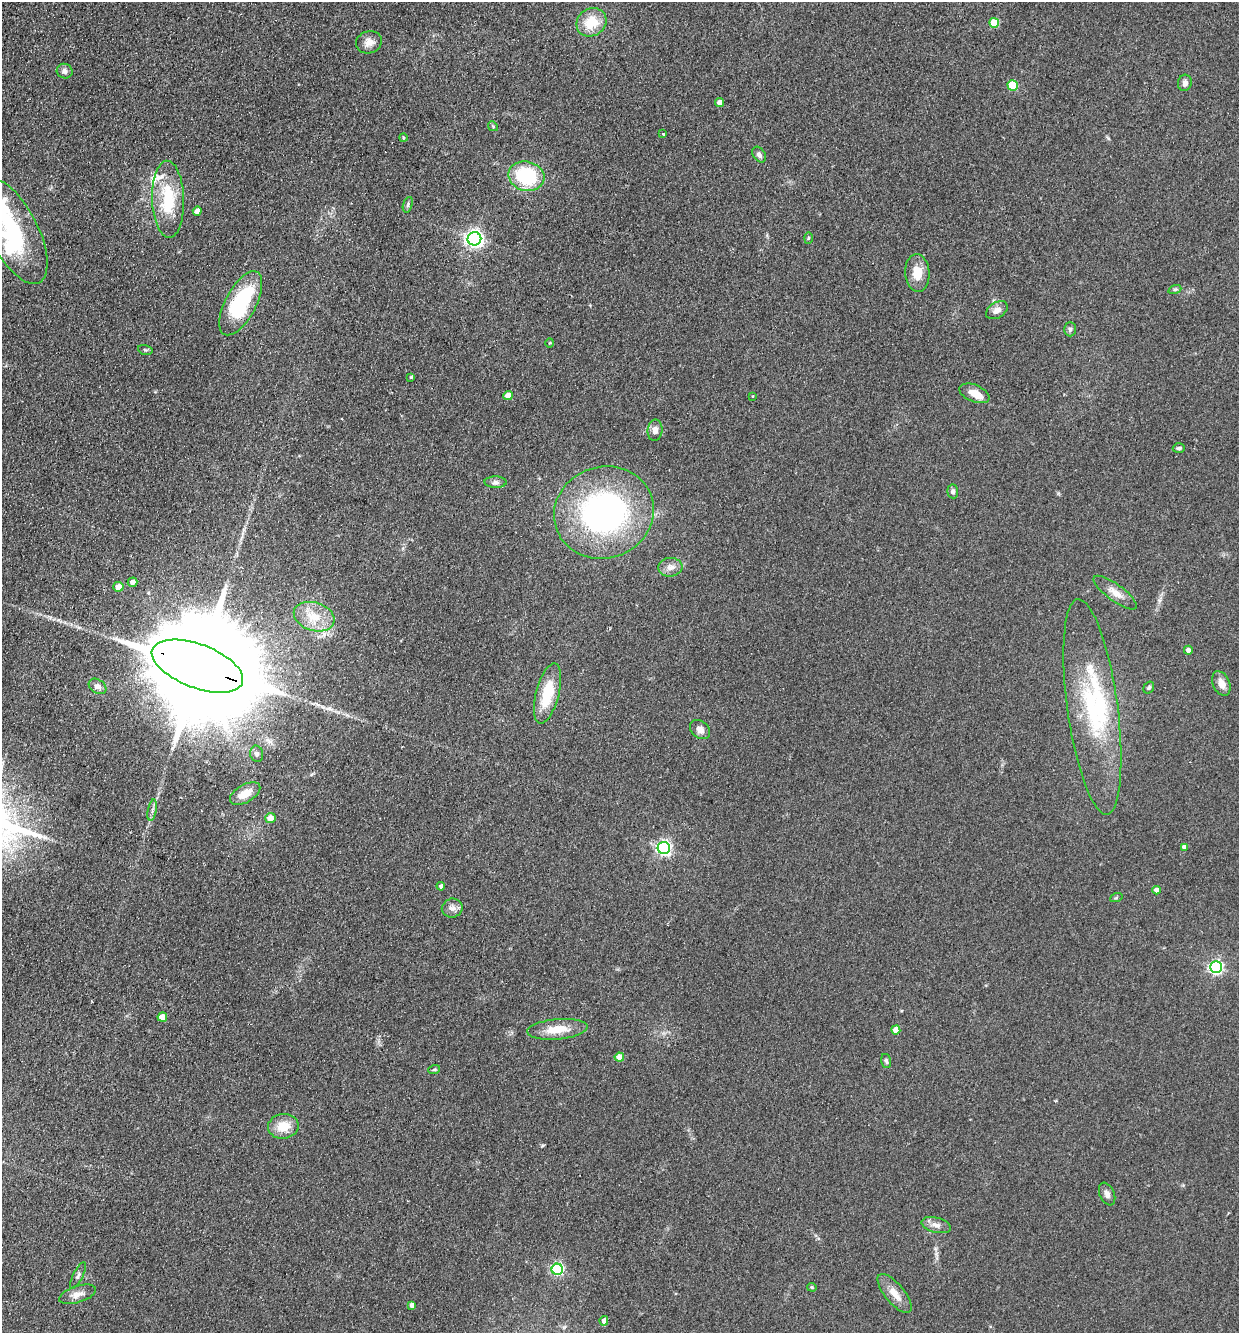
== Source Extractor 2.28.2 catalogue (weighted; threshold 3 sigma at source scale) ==
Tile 11 of 4 x 4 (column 3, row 3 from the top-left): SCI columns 2791-4027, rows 1354-2684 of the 5452 x 5368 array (HDU 1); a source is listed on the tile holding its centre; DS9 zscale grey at full resolution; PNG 1241 x 1335 px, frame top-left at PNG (2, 2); each listed source drawn as its Kron ellipse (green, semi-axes under 4 px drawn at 4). Shown black and unused: <1% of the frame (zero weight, under 2 of 3 exposures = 3% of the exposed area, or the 3 px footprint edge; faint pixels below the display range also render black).
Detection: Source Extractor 2.28.2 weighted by HDU 2 'WHT'; one run over the whole footprint, this tile lists its part. Background 0.15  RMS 0.011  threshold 0.0505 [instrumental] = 3 sigma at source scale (4.5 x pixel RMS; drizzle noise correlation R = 1.50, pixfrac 1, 0.05/0.05 arcsec/px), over >= 5 px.
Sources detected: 81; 2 inside a brighter object's white glare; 2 cosmic-ray / hot-pixel residue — neither listed nor drawn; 3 inside a brighter listed object's ellipse — not listed separately; the other 74 listed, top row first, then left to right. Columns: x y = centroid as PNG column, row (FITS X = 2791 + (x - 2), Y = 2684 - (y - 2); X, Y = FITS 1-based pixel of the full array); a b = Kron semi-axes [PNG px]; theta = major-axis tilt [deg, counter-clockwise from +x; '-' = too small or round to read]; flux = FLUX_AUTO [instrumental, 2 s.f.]
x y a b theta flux
591 22 15 13 34 26
994 23 5 5 - 43
369 42 13 11 18 8.5
65 71 8 7 - 4.5
1185 83 8 7 - 4.8
1013 86 5 5 - 47
720 102 4 4 - 6
493 126 5 4 - 1.3
663 134 3 3 - 1.8
403 138 4 3 - 1
759 155 8 6 -57 3.5
526 176 18 14 -13 77
168 199 38 16 -88 54
408 205 8 4 72 2.1
197 211 5 4 - 5.8
13 231 58 24 -63 140
808 238 6 4 89 1.2
474 239 7 6 - 420
917 273 19 12 -87 18
1175 289 6 4 19 1.6
241 303 35 15 62 90
997 310 12 7 31 7.1
1070 329 7 6 - 2.5
550 343 4 3 - 0.95
145 350 7 4 -15 1.7
411 377 4 4 - 1.4
974 393 16 8 -22 13
508 395 5 4 - 15
753 396 3 2 - 0.68
655 430 11 7 84 6.1
1179 448 6 4 -1 2
495 482 11 6 -1 3.7
953 491 7 5 -83 3.1
604 512 50 46 18 290
670 567 12 9 5 7.5
133 582 5 4 - 6
118 587 5 5 - 11
1115 593 26 8 -36 11
314 617 21 14 -18 26
1188 650 4 4 - 5.3
197 666 48 22 -21 50000
1221 683 13 8 -66 9.3
98 686 9 7 -34 5
1149 687 6 5 - 1.9
548 693 31 11 75 39
1092 707 109 25 -82 130
700 730 11 8 -40 5.9
257 754 8 6 -77 3
245 793 17 9 30 14
152 810 11 3 79 2.8
270 818 5 5 - 11
1184 847 4 4 - 4.3
664 848 6 6 - 260
441 886 4 4 - 2.9
1156 890 4 4 - 6.9
1116 898 6 4 19 1.3
452 908 10 9 - 5.9
1216 967 6 6 - 240
162 1017 5 4 - 15
557 1029 30 10 5 23
896 1030 4 4 - 16
619 1057 5 4 - 16
886 1061 7 4 -73 2.3
434 1070 6 4 19 1.5
283 1126 15 12 8 20
1107 1194 12 7 -65 4.9
936 1225 15 7 -14 6.4
557 1269 5 5 - 150
78 1275 14 5 63 3.4
812 1287 5 4 - 1.5
77 1294 19 8 18 8.7
895 1294 24 9 -51 13
412 1305 4 4 - 5.3
604 1321 4 4 - 6.4
Overlapping masked pixels (flux is a lower limit): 1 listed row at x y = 197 666
Isophote crosses this tile's border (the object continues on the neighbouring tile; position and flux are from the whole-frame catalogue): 1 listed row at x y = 13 231